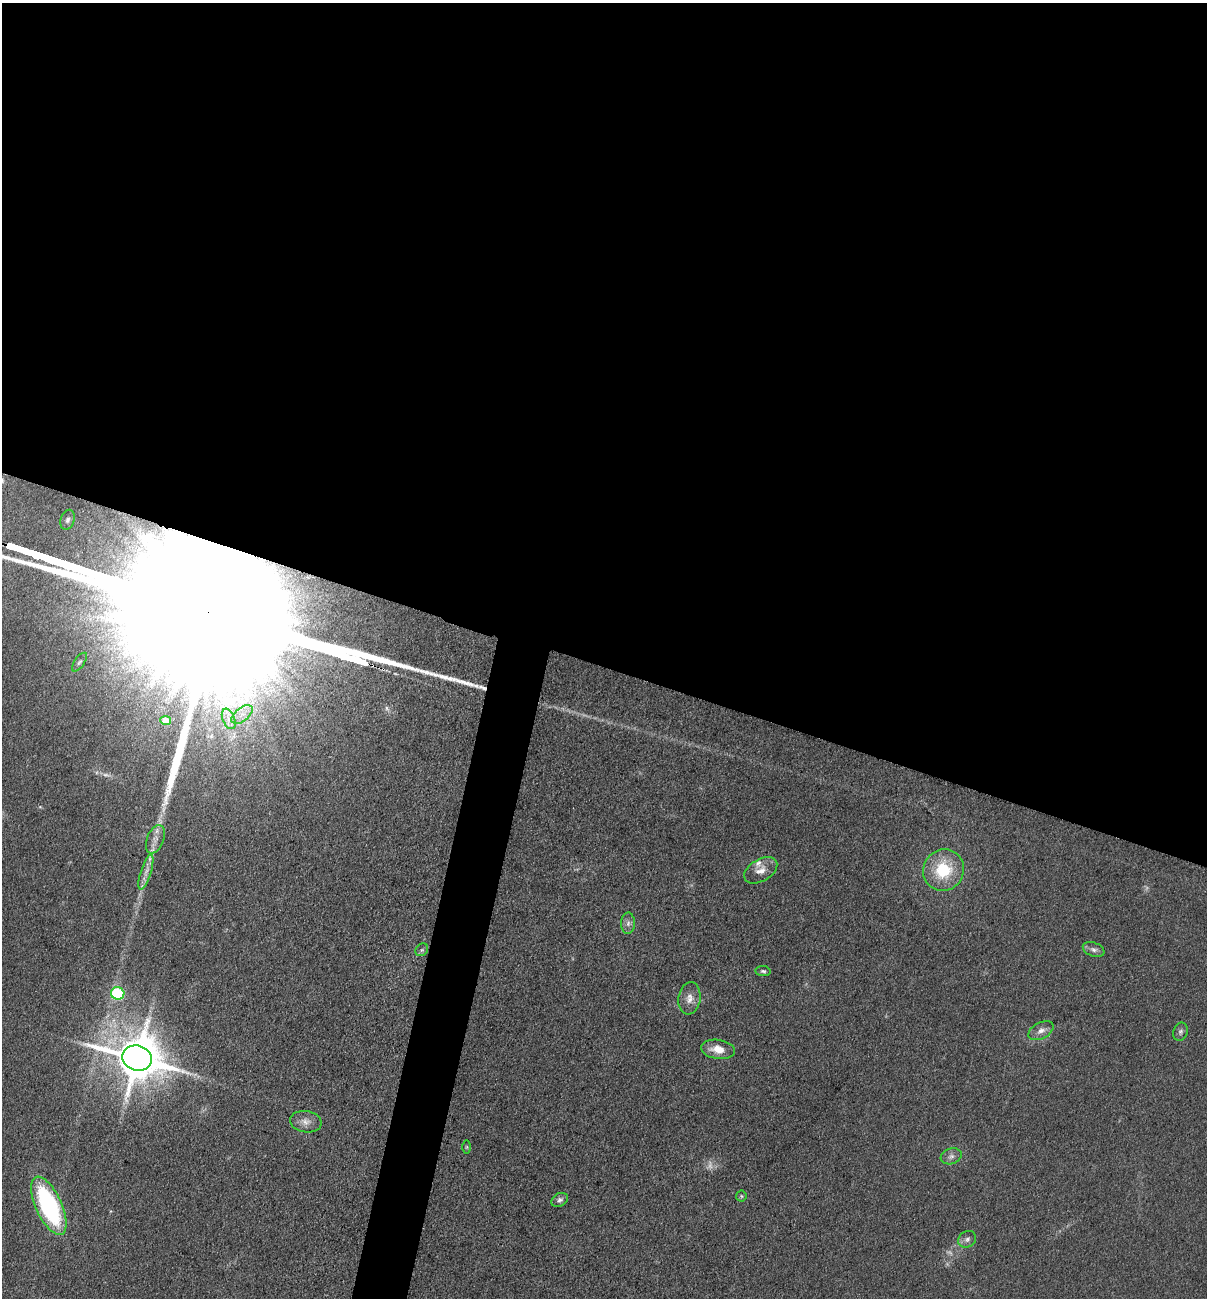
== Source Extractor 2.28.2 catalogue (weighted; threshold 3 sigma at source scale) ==
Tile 3 of 4 x 4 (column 3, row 1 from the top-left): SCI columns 2592-3796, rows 3889-5184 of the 5254 x 5200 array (HDU 1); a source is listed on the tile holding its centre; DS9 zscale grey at full resolution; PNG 1209 x 1300 px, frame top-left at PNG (2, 3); each listed source drawn as its Kron ellipse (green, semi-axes under 4 px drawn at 4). Shown black and unused: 54% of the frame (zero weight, under 3 of 5 exposures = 3% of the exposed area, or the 3 px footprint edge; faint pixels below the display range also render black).
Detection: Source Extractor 2.28.2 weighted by HDU 2 'WHT'; one run over the whole footprint, this tile lists its part. Background 0.119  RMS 0.008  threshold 0.0358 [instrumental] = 3 sigma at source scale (4.5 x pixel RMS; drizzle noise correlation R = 1.50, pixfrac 1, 0.05/0.05 arcsec/px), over >= 5 px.
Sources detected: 33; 3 too faint to see at this stretch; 1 inside a brighter object's white glare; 1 long thin detection or spike segment (spike, bleed or trail) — neither listed nor drawn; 2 inside a brighter listed object's ellipse — not listed separately; the other 26 listed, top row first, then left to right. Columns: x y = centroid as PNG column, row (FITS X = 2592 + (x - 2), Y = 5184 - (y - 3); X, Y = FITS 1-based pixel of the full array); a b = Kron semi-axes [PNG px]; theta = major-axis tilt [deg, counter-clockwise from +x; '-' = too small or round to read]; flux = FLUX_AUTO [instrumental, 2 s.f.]
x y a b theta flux
68 520 10 7 71 3
79 662 11 5 55 2
242 714 12 6 39 6.3
229 719 11 6 -67 4.7
166 721 5 4 - 12
155 839 15 8 68 6.3
761 870 18 11 30 8.4
944 870 21 20 - 38
146 872 18 5 72 6.2
628 923 11 7 88 3.4
1094 949 11 7 -21 3.3
422 950 7 5 44 1.7
763 971 7 5 -8 1.7
118 993 7 6 - 93
689 998 16 11 82 7.5
1041 1031 14 8 28 5.4
1180 1032 9 7 70 2.4
718 1049 17 9 -8 11
137 1058 15 12 -16 4000
306 1122 16 10 -7 6.6
467 1147 6 4 90 1
951 1156 11 7 18 3.9
741 1196 5 5 - 1.2
560 1200 9 6 30 2.7
49 1206 31 13 -65 120
967 1239 9 8 - 3.3